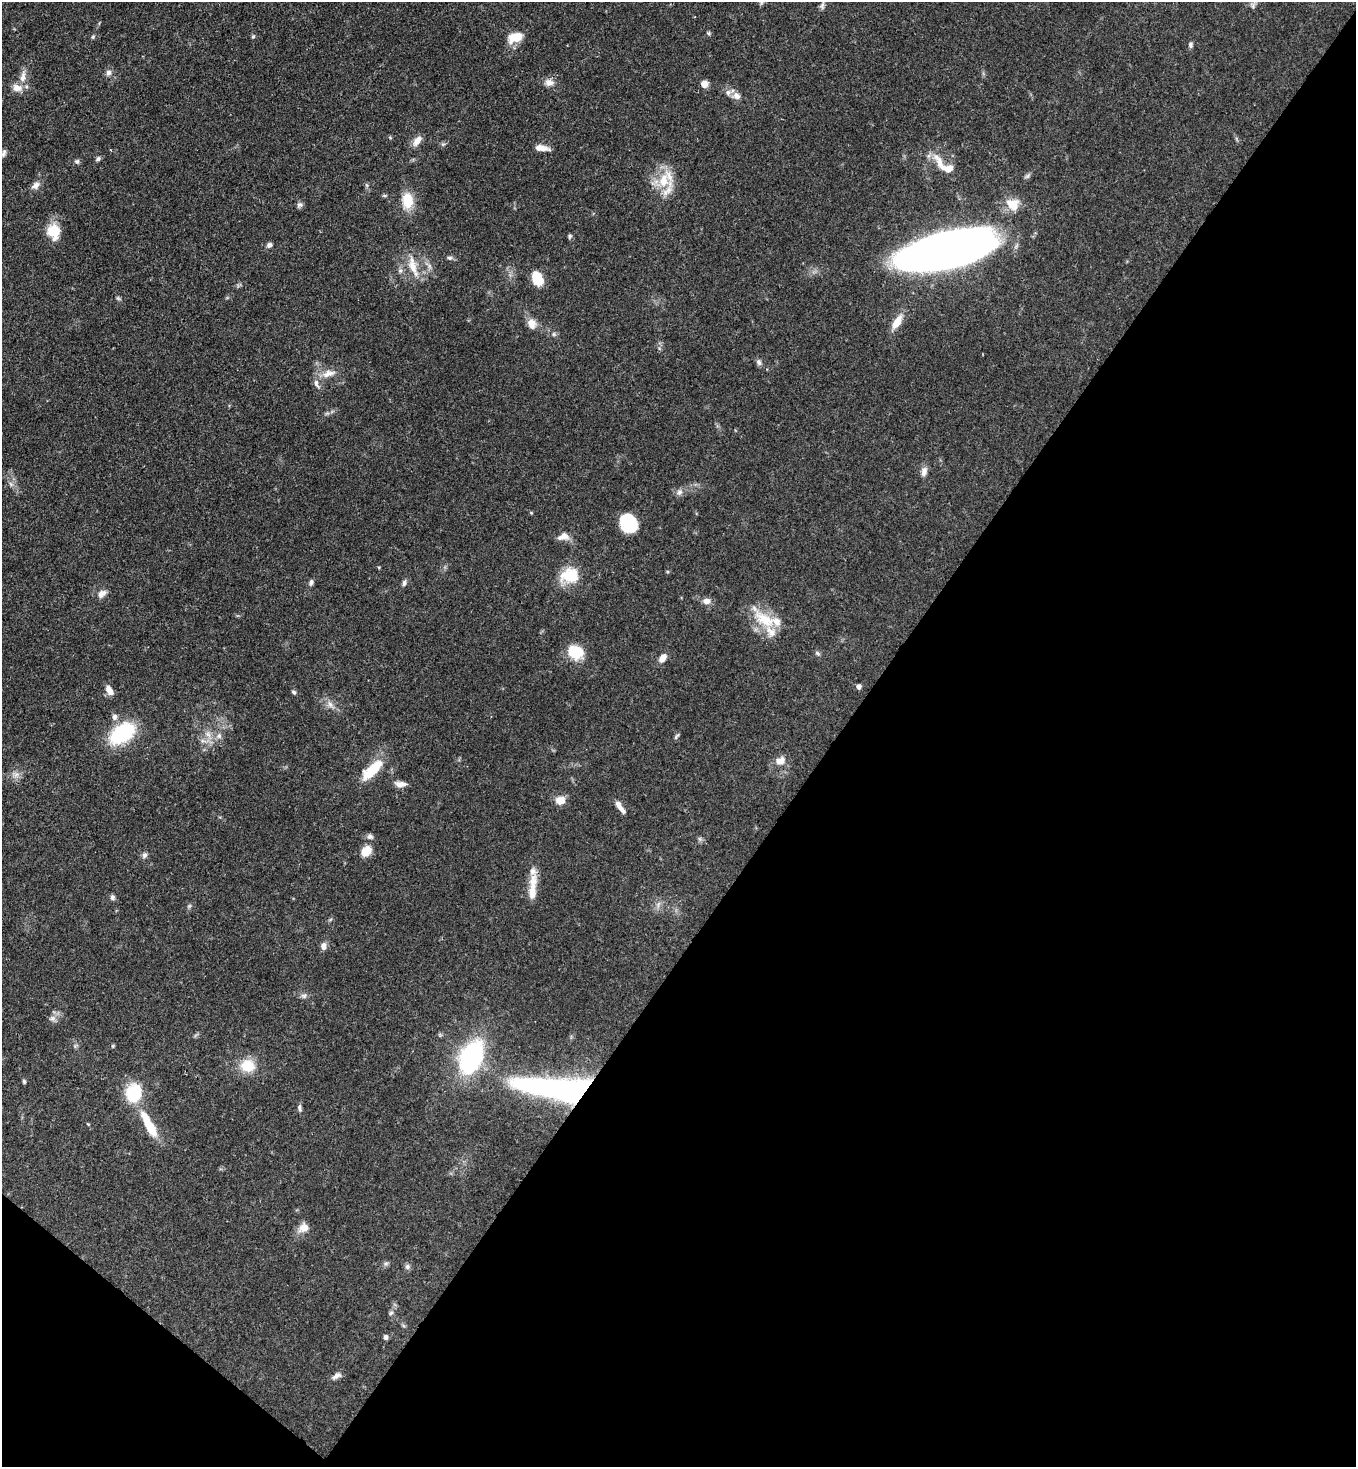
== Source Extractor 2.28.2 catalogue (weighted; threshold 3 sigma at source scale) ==
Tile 15 of 4 x 4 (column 3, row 4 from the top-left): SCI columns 3070-4423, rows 60-1524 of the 6001 x 5979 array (HDU 1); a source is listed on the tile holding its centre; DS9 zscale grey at full resolution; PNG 1358 x 1469 px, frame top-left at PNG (2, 2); no overlay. Shown black and unused: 40% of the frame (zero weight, under 3 of 4 exposures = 7% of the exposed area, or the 3 px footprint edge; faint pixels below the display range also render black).
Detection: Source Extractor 2.28.2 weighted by HDU 2 'WHT'; one run over the whole footprint, this tile lists its part. Background 0.0699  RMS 0.0036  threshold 0.0163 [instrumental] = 3 sigma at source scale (4.5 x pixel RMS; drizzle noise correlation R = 1.50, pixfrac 1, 0.05/0.05 arcsec/px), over >= 5 px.
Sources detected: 100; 1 inside a brighter object's white glare — not listed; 6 inside a brighter listed object's ellipse — not listed separately; the other 93 listed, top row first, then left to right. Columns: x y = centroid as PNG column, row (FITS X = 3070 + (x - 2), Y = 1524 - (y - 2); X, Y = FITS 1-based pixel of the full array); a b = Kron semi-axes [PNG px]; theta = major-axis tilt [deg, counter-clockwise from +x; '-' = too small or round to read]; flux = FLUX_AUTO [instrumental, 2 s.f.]
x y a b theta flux
822 6 11 5 83 0.95
1253 6 9 5 -84 0.96
708 33 5 5 - 0.56
253 36 6 4 67 0.52
93 37 6 4 47 0.51
516 37 14 9 18 7.3
1191 45 8 6 79 0.89
109 73 8 7 - 1.5
23 77 18 8 77 3.1
549 83 12 9 -1 2.4
704 84 7 7 - 2.8
736 96 10 8 -36 2.4
390 137 6 3 -21 0.39
417 141 15 8 57 2.7
541 148 17 6 -6 3.2
3 153 11 6 67 1.1
98 159 7 5 47 0.79
77 161 6 6 - 0.84
945 166 33 11 -39 7.5
663 181 25 14 76 10
35 186 13 7 37 2
407 201 18 13 -89 8.1
1012 204 18 15 -20 5.9
300 205 8 7 - 0.99
53 231 17 16 - 7.4
569 236 6 5 - 0.66
269 245 6 5 - 1.2
944 251 68 24 13 440
449 258 8 5 -7 0.86
413 266 33 10 -73 6.3
400 271 6 6 - 0.88
537 278 15 10 -65 7.8
118 298 6 5 - 0.56
897 322 19 8 58 4.9
532 324 12 9 -73 3.6
554 334 6 4 90 0.56
759 362 9 6 -71 1
328 373 20 9 17 3.9
924 472 12 8 77 1.9
11 484 9 3 -46 0.8
679 492 9 7 63 1.4
531 513 5 3 - 0.33
628 526 19 16 -18 10
563 537 15 9 12 2.8
571 576 8 7 - 29
311 582 9 5 70 0.92
404 583 9 6 63 1.1
102 594 11 7 44 2.3
706 601 9 7 -6 2.3
765 620 44 15 -40 12
575 652 16 13 -31 11
817 653 7 5 -35 0.67
662 658 12 7 50 2.5
859 687 5 4 - 1.5
109 690 13 7 -61 2.8
294 692 6 5 - 0.68
330 704 11 7 -55 1.9
114 717 8 7 - 1.5
122 733 22 13 36 35
208 734 10 5 -54 1.7
219 736 8 6 89 1.3
676 736 11 4 54 0.65
780 761 14 10 27 3.3
372 770 32 12 43 10
16 774 8 5 2 1.3
401 784 14 7 -4 2.3
560 800 13 11 9 3.3
620 807 19 6 -54 2.4
370 837 8 7 - 1.1
700 839 7 4 -71 0.66
366 851 14 10 47 4.4
144 855 8 7 - 1.1
533 887 40 9 85 6.6
112 897 7 6 - 1
658 904 10 3 69 0.9
189 906 6 5 - 0.58
323 946 9 6 83 1.8
304 996 9 7 -4 1.2
52 1018 10 8 14 1.7
113 1046 6 4 89 0.38
471 1057 13 9 66 150
247 1066 15 13 -8 8.8
24 1081 6 4 80 0.58
557 1088 93 22 -6 100
134 1093 13 11 78 22
299 1108 10 5 -78 0.91
149 1124 34 9 -62 12
304 1228 12 11 - 3.6
386 1264 7 6 - 0.85
407 1267 7 7 - 1
391 1313 7 5 45 0.78
386 1337 6 5 - 1
337 1376 12 7 31 1.7
Overlapping masked pixels (flux is a lower limit): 1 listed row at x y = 557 1088
Isophote crosses this tile's border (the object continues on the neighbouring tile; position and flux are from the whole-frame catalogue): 1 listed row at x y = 3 153